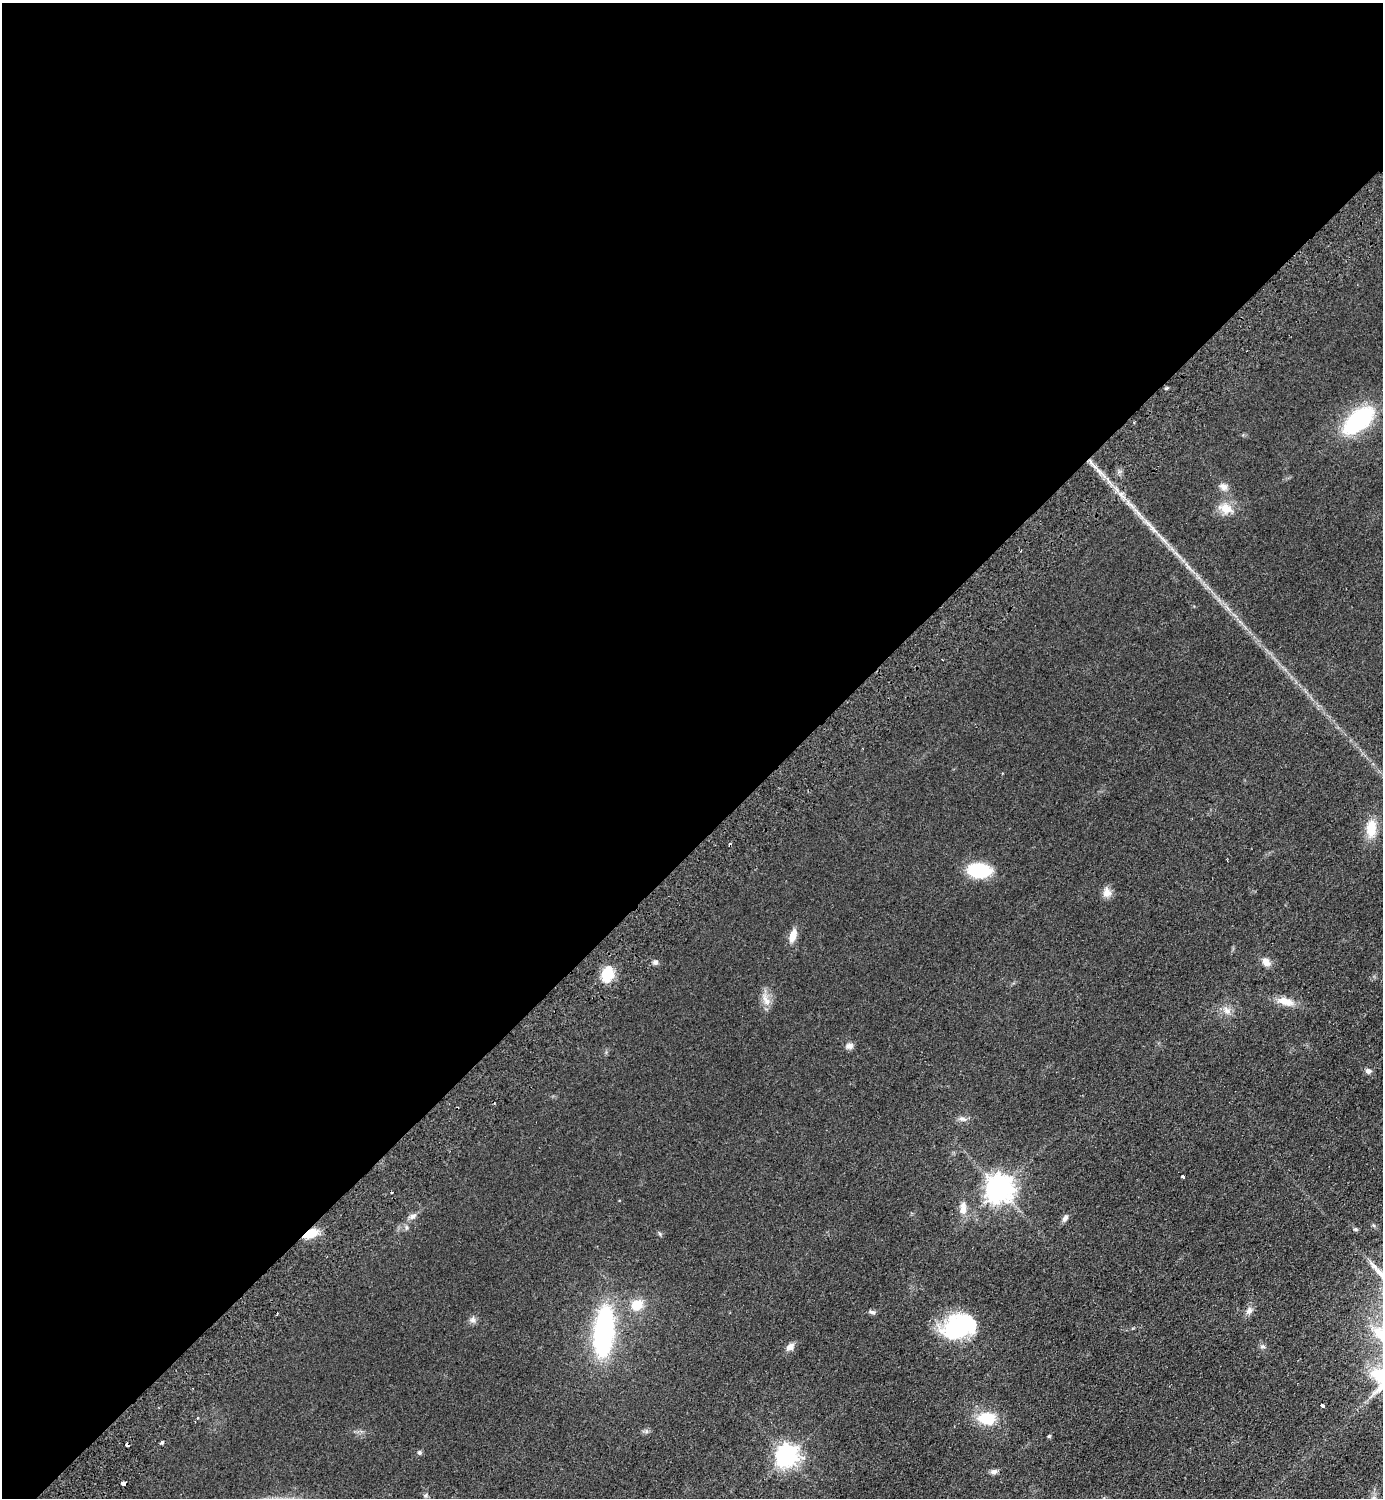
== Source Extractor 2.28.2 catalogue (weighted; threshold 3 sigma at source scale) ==
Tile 2 of 4 x 4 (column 2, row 1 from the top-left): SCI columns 1582-2962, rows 4532-6027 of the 6066 x 6072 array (HDU 1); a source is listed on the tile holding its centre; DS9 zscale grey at full resolution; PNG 1385 x 1500 px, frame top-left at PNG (2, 3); no overlay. Shown black and unused: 57% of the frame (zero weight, under 2 of 3 exposures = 3% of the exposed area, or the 3 px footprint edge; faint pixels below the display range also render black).
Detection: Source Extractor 2.28.2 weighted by HDU 2 'WHT'; one run over the whole footprint, this tile lists its part. Background 0.0559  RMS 0.0097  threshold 0.0436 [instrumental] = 3 sigma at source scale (4.5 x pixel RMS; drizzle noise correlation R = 1.50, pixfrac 1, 0.05/0.05 arcsec/px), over >= 5 px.
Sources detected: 46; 3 cosmic-ray / hot-pixel residue — not listed; the other 43 listed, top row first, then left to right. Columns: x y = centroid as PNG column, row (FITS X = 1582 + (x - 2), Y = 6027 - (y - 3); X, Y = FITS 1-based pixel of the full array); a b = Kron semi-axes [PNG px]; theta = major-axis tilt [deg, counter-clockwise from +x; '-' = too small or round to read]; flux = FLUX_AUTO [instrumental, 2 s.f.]
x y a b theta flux
1358 420 24 12 41 130
1224 487 11 9 -29 4.8
1130 504 14 4 -39 5.1
1226 508 20 12 -18 13
1153 529 13 4 -54 4.7
1371 829 22 12 86 19
979 870 20 12 -3 55
1107 892 13 11 -86 6.8
793 935 17 8 73 9.3
655 962 7 6 - 2.8
1266 962 11 9 -49 6.5
608 974 17 12 80 22
766 1000 20 7 -67 7.4
1286 1001 22 9 -15 13
1227 1010 13 7 -49 5.3
849 1046 10 8 0 3.8
1368 1071 8 7 - 3.2
962 1119 12 6 -19 3.6
1182 1176 3 3 - 5.6
999 1188 9 8 - 1100
963 1208 18 9 -90 8.2
413 1216 9 7 27 3.7
1065 1218 10 6 46 3.3
1355 1229 6 4 -17 1.2
310 1234 15 8 24 18
637 1305 15 12 37 15
1249 1311 11 8 58 4.5
872 1312 8 5 -15 2.4
473 1320 9 7 -46 3.3
959 1327 37 25 17 81
604 1331 36 14 85 190
1379 1334 34 18 -46 37
1263 1346 7 4 -1 1.8
790 1347 11 7 40 5.3
1322 1405 4 3 - 4.2
198 1418 3 2 - 0.81
987 1418 18 13 -6 32
1049 1436 5 4 - 1.1
162 1443 3 3 - 2.7
420 1452 6 5 - 1.5
787 1456 8 7 - 620
994 1472 10 6 8 3.1
123 1483 4 4 - 8.1
Overlapping masked pixels (flux is a lower limit): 2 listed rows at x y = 310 1234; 123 1483
Isophote crosses this tile's border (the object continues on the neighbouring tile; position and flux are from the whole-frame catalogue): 1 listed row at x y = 1379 1334